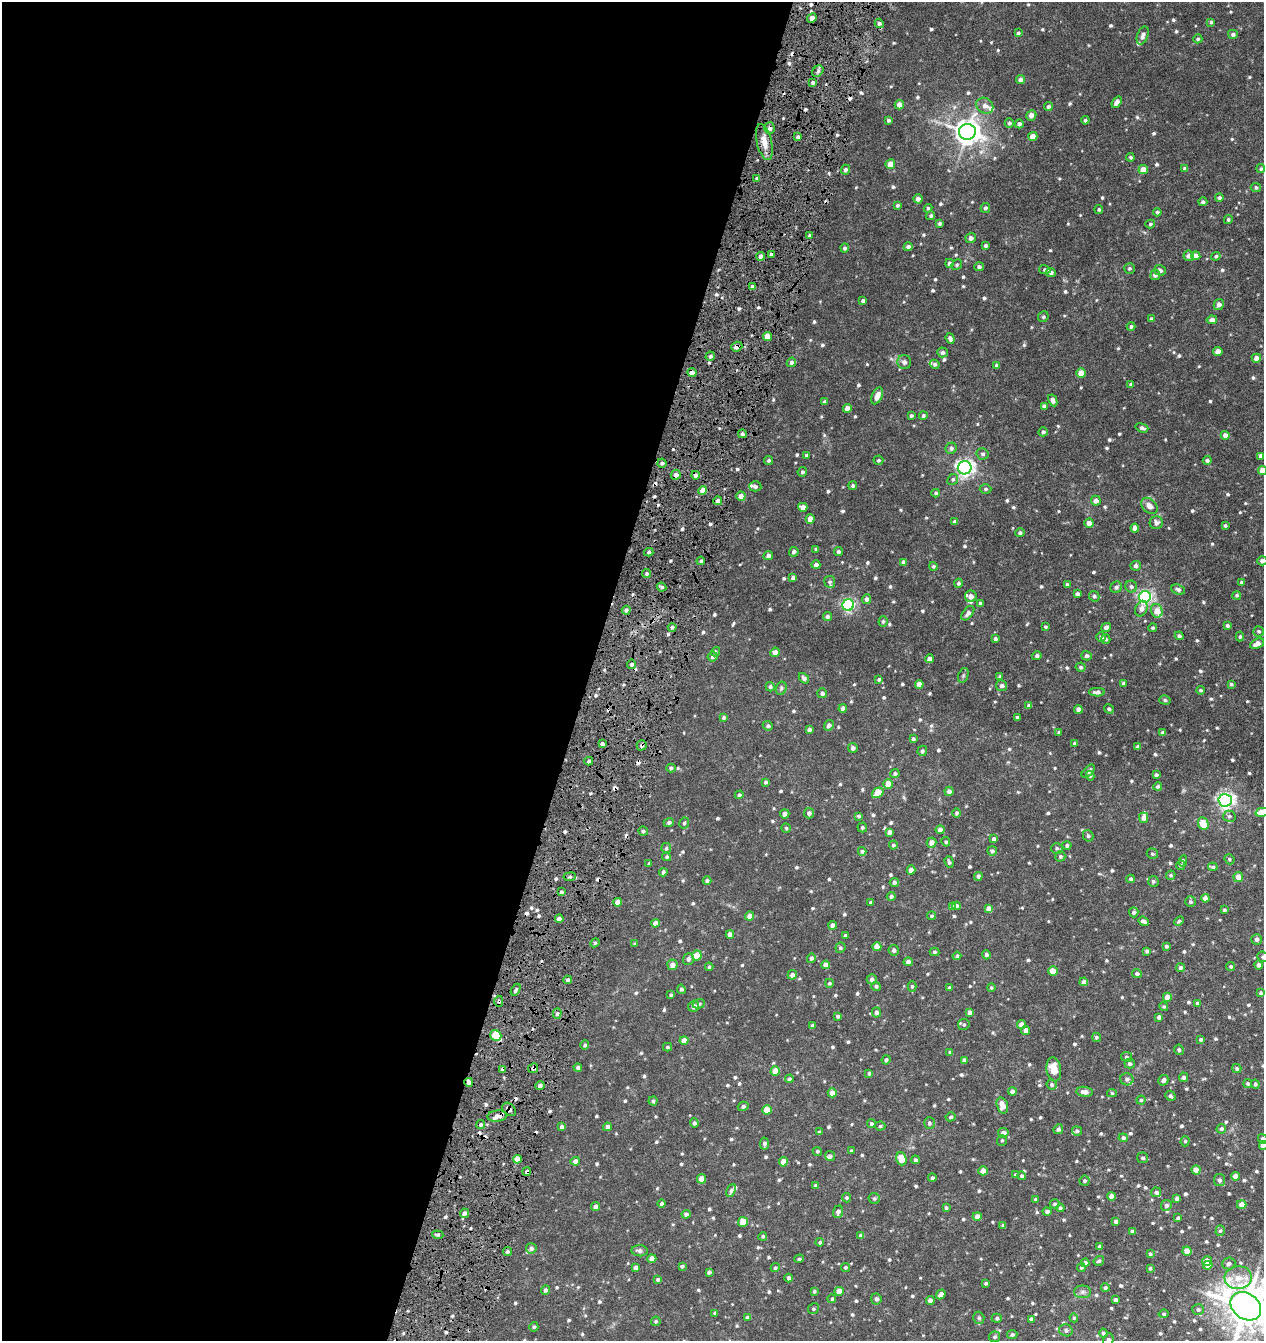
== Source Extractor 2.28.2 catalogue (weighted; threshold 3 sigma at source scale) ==
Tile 5 of 4 x 4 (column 1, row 2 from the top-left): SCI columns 136-1397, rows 2688-4026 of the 5445 x 5371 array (HDU 1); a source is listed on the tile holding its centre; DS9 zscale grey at full resolution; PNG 1266 x 1343 px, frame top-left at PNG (2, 2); each listed source drawn as its Kron ellipse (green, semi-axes under 4 px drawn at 4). Shown black and unused: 47% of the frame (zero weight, under 8 of 16 exposures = <1% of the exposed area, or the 3 px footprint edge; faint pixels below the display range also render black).
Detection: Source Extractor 2.28.2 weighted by HDU 2 'WHT'; one run over the whole footprint, this tile lists its part. Background 0.0228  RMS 0.0031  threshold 0.0128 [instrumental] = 3 sigma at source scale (4.09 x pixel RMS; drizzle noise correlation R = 1.36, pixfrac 0.8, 0.05/0.05 arcsec/px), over >= 5 px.
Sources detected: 835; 16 cosmic-ray / hot-pixel residue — neither listed nor drawn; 16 inside a brighter listed object's ellipse — not listed separately; of the other 803, all 500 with FLUX_AUTO >= 0.448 (the completeness limit of this list) listed and drawn (303 fainter detections not listed), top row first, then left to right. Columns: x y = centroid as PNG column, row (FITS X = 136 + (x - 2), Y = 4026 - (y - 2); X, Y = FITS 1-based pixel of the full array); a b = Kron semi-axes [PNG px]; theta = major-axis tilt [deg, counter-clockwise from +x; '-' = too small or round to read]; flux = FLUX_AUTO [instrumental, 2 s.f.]
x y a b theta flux
812 18 5 4 - 1.6
1211 22 4 4 - 0.45
879 23 4 4 - 0.75
1018 33 4 3 - 0.48
1233 34 5 4 - 0.7
1143 35 9 5 70 1.2
1198 39 4 4 - 0.46
818 71 6 5 - 0.65
1020 80 4 4 - 1
813 83 4 4 - 0.56
1117 102 6 4 53 1.5
899 105 4 4 - 1.9
985 106 9 7 -33 1.5
1048 107 4 4 - 0.66
1031 115 5 5 - 1.6
889 120 4 4 - 0.53
1085 120 4 4 - 0.46
1009 123 5 4 - 0.61
1019 124 4 4 - 0.79
769 128 6 5 - 0.96
967 132 8 8 - 300
1033 136 4 4 - 2.2
798 137 4 3 - 0.73
764 142 18 7 -77 3.2
1130 157 4 3 - 0.49
890 164 5 4 - 2.9
1185 168 4 4 - 1
1261 169 4 4 - 0.5
845 170 5 4 - 0.73
1143 170 4 4 - 2.7
757 179 4 3 - 0.73
1256 187 5 4 - 0.56
1219 198 4 4 - 0.56
918 199 4 4 - 1.2
1203 202 4 4 - 0.72
897 205 4 4 - 0.46
928 208 4 4 - 0.47
985 208 5 4 - 0.62
1099 209 4 4 - 0.5
1157 212 4 4 - 0.61
931 216 4 4 - 0.6
1228 219 4 4 - 0.53
940 223 4 3 - 0.5
1150 224 5 4 - 0.45
810 235 3 3 - 0.47
971 238 5 5 - 1.1
985 246 4 3 - 0.53
908 247 4 4 - 0.97
845 248 4 4 - 0.61
771 255 3 3 - 0.7
761 256 4 4 - 1
1189 256 5 5 - 1.4
1196 256 4 4 - 2.2
1216 256 4 4 - 0.5
949 263 4 4 - 0.88
957 265 6 5 - 0.45
979 267 5 4 - 0.69
1129 268 5 5 - 0.49
1045 270 6 4 -11 0.65
1160 270 6 5 - 0.82
1051 272 5 4 - 0.83
1155 275 5 5 - 1.3
752 287 3 3 - 0.7
863 300 3 3 - 0.55
1219 304 5 5 - 1.4
1043 317 5 5 - 0.49
1151 319 4 3 - 0.62
1212 320 5 4 - 1.4
1131 326 4 4 - 0.6
767 336 4 4 - 2.6
950 338 5 4 - 1
737 347 5 4 - 1.9
1218 351 4 4 - 2.2
942 352 5 5 - 0.77
710 356 5 4 - 0.56
1256 358 4 4 - 1.9
791 362 5 4 - 0.65
904 362 7 6 - 0.95
935 364 5 4 - 0.67
996 366 3 3 - 0.68
692 373 4 4 - 2.3
1081 373 5 4 - 3.6
1131 385 3 3 - 0.58
877 396 9 5 64 1.8
1053 400 6 4 -63 0.95
825 402 4 3 - 0.72
1044 406 4 4 - 0.76
847 408 4 4 - 1.4
911 416 3 3 - 0.5
923 416 4 4 - 0.49
1142 428 6 4 -18 0.76
1043 432 4 4 - 0.67
742 434 4 4 - 0.72
1225 435 4 4 - 1.5
951 448 6 5 - 0.87
983 454 6 5 - 0.69
806 455 3 3 - 0.47
1261 456 4 4 - 1.4
769 460 5 4 - 0.55
878 460 5 4 - 0.47
1207 460 4 4 - 0.75
662 463 4 4 - 0.68
965 468 7 6 - 110
1262 470 4 4 - 2.7
802 472 5 4 - 0.55
676 475 5 5 - 1.3
695 475 4 4 - 0.94
953 479 5 5 - 0.54
755 486 6 5 - 0.69
853 486 4 4 - 0.57
985 489 6 4 1 0.52
703 491 4 4 - 2.7
936 493 4 4 - 0.48
741 496 5 4 - 1.8
718 501 4 4 - 0.96
1096 501 5 4 - 1.5
1149 506 9 7 -44 1.9
803 507 4 4 - 1.5
810 519 4 4 - 2.2
955 522 4 4 - 0.97
1089 523 4 4 - 1.4
1156 523 6 6 - 1
1225 526 3 3 - 0.52
1135 528 4 4 - 1.7
1020 533 4 4 - 0.68
816 549 3 3 - 0.47
838 551 4 4 - 0.65
649 552 4 3 - 0.58
794 552 5 4 - 0.88
768 556 5 4 - 1.1
701 561 4 3 - 0.45
1262 561 5 4 - 1.2
903 562 4 4 - 1
816 565 4 4 - 1.1
933 566 4 4 - 0.48
1136 566 5 5 - 0.75
647 574 4 4 - 0.53
793 578 4 4 - 1
830 582 6 5 - 0.59
1241 582 4 4 - 0.53
958 583 4 4 - 0.6
1067 585 4 3 - 0.49
1131 586 6 5 - 0.68
662 587 5 3 - 0.56
1116 587 6 5 - 0.78
1178 589 7 5 -23 0.91
1077 594 4 3 - 0.69
1237 595 4 4 - 0.49
971 596 6 6 - 1.9
1094 596 5 5 - 0.67
1145 597 6 6 - 67
866 599 5 4 - 0.89
980 603 3 3 - 0.48
848 605 6 5 - 51
1141 609 8 5 66 1.4
626 610 4 4 - 0.66
1157 611 7 6 - 3.3
968 613 8 5 52 1
827 616 4 4 - 0.75
883 621 5 4 - 0.52
1227 625 4 4 - 0.67
672 627 4 4 - 0.66
1045 627 3 3 - 0.45
1106 627 5 4 - 1.2
1153 628 4 4 - 0.57
1259 631 5 5 - 0.52
1179 636 4 4 - 0.73
1101 637 5 4 - 0.69
1240 637 5 4 - 0.45
995 639 4 4 - 0.69
1106 639 5 4 - 0.62
1257 644 7 4 25 2.1
715 652 5 4 - 0.45
775 652 5 4 - 1.8
1037 656 5 4 - 0.72
1087 656 5 4 - 0.61
713 657 5 4 - 0.71
929 659 4 4 - 1.6
631 664 4 4 - 0.82
1081 667 5 4 - 0.52
963 675 8 5 71 0.5
1000 676 4 3 - 0.46
804 678 6 4 -48 0.73
879 679 4 4 - 0.55
1124 683 4 3 - 0.61
919 684 4 4 - 2.1
1231 684 4 3 - 0.54
1002 686 5 5 - 1
770 687 5 4 - 0.61
781 688 7 5 74 0.51
1201 690 4 4 - 0.52
1097 692 8 4 -1 0.99
822 693 5 5 - 0.9
1165 700 6 4 -17 0.56
1029 705 4 3 - 0.93
843 708 4 4 - 1.1
1078 709 4 4 - 1.5
1109 709 5 4 - 0.61
724 717 4 3 - 0.5
1017 717 3 3 - 0.66
829 725 5 4 - 0.96
768 726 5 4 - 0.56
809 729 4 4 - 0.86
1059 732 4 3 - 0.47
1163 733 4 4 - 1.1
913 739 4 4 - 0.61
1075 743 4 4 - 0.53
602 744 4 3 - 0.63
642 745 5 5 - 0.79
1138 747 4 4 - 0.69
853 748 5 4 - 0.96
922 751 5 5 - 0.61
589 761 4 3 - 0.58
671 768 4 4 - 0.58
1088 771 8 4 45 0.86
895 773 4 4 - 0.56
1156 775 3 3 - 0.65
1090 776 5 4 - 0.53
766 782 4 4 - 0.6
888 784 5 4 - 3.6
1158 786 4 4 - 0.5
949 791 5 4 - 1.1
878 793 6 5 - 6.1
739 795 4 4 - 0.65
1225 800 6 6 - 100
1262 812 6 4 13 4.3
809 813 5 5 - 0.93
956 813 4 4 - 0.56
785 814 5 4 - 1.5
859 816 4 4 - 0.54
1229 816 6 5 - 0.69
1144 818 5 4 - 1.9
669 822 5 4 - 0.68
684 823 5 4 - 0.54
1203 824 6 5 - 6.2
862 827 5 5 - 0.5
786 828 4 4 - 0.45
940 830 4 4 - 1.4
643 831 5 4 - 0.61
890 832 4 4 - 1.2
1088 836 6 5 - 0.55
994 839 4 4 - 0.97
946 842 4 4 - 0.52
931 843 5 5 - 1.8
893 845 4 4 - 0.54
1067 845 4 4 - 0.68
666 848 5 4 - 0.54
1057 848 6 5 - 0.57
862 851 4 4 - 0.63
992 851 5 5 - 0.7
1152 854 6 5 - 0.54
1060 856 5 5 - 0.52
667 857 4 4 - 0.45
1229 859 5 4 - 0.51
1183 861 5 4 - 0.52
949 862 6 4 -72 0.56
649 864 4 3 - 0.46
1180 865 5 4 - 0.65
1213 867 5 4 - 0.47
911 870 4 4 - 2
663 872 4 4 - 0.71
1171 875 5 4 - 0.47
978 876 4 4 - 0.84
570 877 6 3 8 0.48
1238 877 5 5 - 2.1
1131 879 4 4 - 0.64
707 881 4 4 - 0.68
1153 881 5 5 - 0.59
894 882 4 4 - 0.83
561 892 4 3 - 0.47
891 896 4 4 - 0.71
1205 898 4 4 - 1.5
618 902 4 4 - 2.3
1190 902 5 5 - 0.58
871 903 4 3 - 0.57
956 906 4 4 - 0.78
952 907 4 4 - 0.9
989 909 4 4 - 2.1
1224 910 4 3 - 0.53
1134 912 5 4 - 0.78
750 916 4 4 - 2.1
932 916 4 4 - 0.51
559 919 4 4 - 1.6
1143 921 5 3 - 0.96
1179 921 5 4 - 0.48
655 923 4 4 - 1.8
833 925 4 4 - 1.5
730 934 4 4 - 1.4
845 935 3 3 - 0.54
1256 939 5 5 - 1
595 943 5 4 - 0.51
635 944 4 3 - 0.53
1166 946 3 3 - 0.57
877 947 4 4 - 2.6
840 948 5 5 - 0.51
894 950 5 5 - 0.91
1147 951 4 4 - 0.75
934 952 5 4 - 0.51
986 955 4 4 - 0.78
697 956 5 5 - 4.3
957 956 4 4 - 0.55
1263 957 6 5 - 0.64
811 958 5 4 - 0.58
688 959 6 5 - 0.92
908 962 4 4 - 1.1
672 965 5 5 - 1.5
826 965 4 4 - 2.1
1259 965 4 4 - 0.99
1231 966 4 4 - 0.55
709 967 4 4 - 0.52
1180 968 4 4 - 0.72
1053 971 5 4 - 3.8
1137 973 5 4 - 0.79
792 975 5 4 - 1.1
872 979 5 5 - 1
568 980 4 4 - 0.68
1084 982 4 4 - 1.2
829 983 4 4 - 0.5
876 986 5 4 - 0.62
912 986 5 4 - 0.47
949 988 4 3 - 0.5
991 988 4 4 - 0.45
681 989 5 4 - 0.51
516 990 6 3 61 0.59
1261 993 4 4 - 0.46
671 995 4 3 - 0.46
1167 997 4 4 - 2.7
499 1001 6 4 -87 0.58
1197 1003 4 4 - 0.83
699 1004 6 4 19 0.59
693 1006 6 5 - 1.4
1164 1007 4 4 - 0.49
877 1012 5 4 - 0.96
969 1012 4 4 - 1.1
557 1014 5 4 - 0.65
838 1016 4 4 - 0.56
1159 1017 4 4 - 1
964 1024 6 5 - 0.54
1021 1024 5 4 - 1.4
812 1026 4 3 - 0.62
1026 1030 4 4 - 1.6
496 1035 6 5 - 10
1096 1037 5 4 - 0.49
1201 1039 3 3 - 0.55
684 1040 5 4 - 2.6
585 1045 5 4 - 0.56
667 1047 4 4 - 0.49
1179 1050 5 4 - 0.7
950 1052 4 4 - 0.46
1126 1057 5 5 - 0.54
886 1060 5 4 - 0.53
964 1060 4 4 - 0.94
1130 1064 5 5 - 0.62
578 1067 4 4 - 0.77
533 1068 5 4 - 0.82
1237 1068 5 4 - 0.64
1054 1069 12 7 -80 3.8
502 1070 4 3 - 1
775 1071 5 4 - 3.1
869 1073 4 3 - 0.46
1183 1077 5 4 - 0.83
789 1079 4 4 - 0.65
1127 1079 6 6 - 0.77
1163 1080 5 5 - 0.98
469 1082 4 4 - 1
1248 1083 4 4 - 0.53
1255 1084 5 4 - 0.58
1051 1085 5 5 - 0.72
540 1086 4 4 - 1
1012 1091 4 4 - 1.5
1084 1092 8 5 -7 1.7
832 1093 4 4 - 2.2
1112 1093 5 4 - 0.45
1170 1096 5 4 - 0.68
1141 1100 4 4 - 0.46
653 1101 4 4 - 0.57
743 1106 5 4 - 0.67
1002 1106 8 5 -74 2.8
509 1109 8 5 -44 0.95
767 1110 5 4 - 4.1
497 1116 10 5 6 1.5
951 1117 5 4 - 0.56
694 1123 4 4 - 0.75
929 1123 6 5 - 0.66
481 1124 4 4 - 0.63
871 1124 4 4 - 0.51
880 1126 5 4 - 0.45
562 1127 4 4 - 0.83
607 1127 4 4 - 1.3
1058 1129 5 4 - 0.8
1221 1129 5 4 - 0.56
1077 1131 5 4 - 0.59
819 1132 4 3 - 0.48
1003 1133 5 4 - 1.5
1123 1138 4 4 - 0.82
1263 1139 5 4 - 0.99
1002 1140 5 5 - 0.5
1185 1141 5 4 - 0.48
764 1144 6 4 86 0.88
1263 1145 4 4 - 1.9
817 1151 5 4 - 0.49
851 1151 4 4 - 0.52
830 1156 5 4 - 0.8
1143 1158 5 5 - 0.6
517 1159 4 4 - 2.7
901 1159 7 5 -74 4.3
915 1160 4 4 - 0.6
575 1161 4 4 - 1.3
783 1162 4 4 - 2.4
1196 1170 4 4 - 3.2
983 1171 4 4 - 2.3
527 1172 4 4 - 0.84
1016 1175 3 3 - 0.79
1022 1176 4 4 - 0.58
1235 1176 4 4 - 2.1
932 1178 4 4 - 0.6
701 1179 5 4 - 3.2
1219 1180 6 5 - 0.86
1085 1181 5 5 - 0.62
816 1186 4 4 - 0.91
731 1190 7 4 67 0.93
1156 1192 5 4 - 0.67
1112 1196 4 4 - 2.3
846 1198 4 4 - 0.47
874 1198 6 5 - 0.58
1177 1198 4 4 - 0.8
1036 1199 4 4 - 0.62
661 1204 4 4 - 0.69
1055 1204 5 4 - 0.57
1166 1205 6 5 - 0.78
1242 1205 5 4 - 2.5
596 1207 4 4 - 1.4
946 1208 3 3 - 0.49
1060 1208 4 4 - 0.52
1047 1211 4 4 - 0.75
838 1212 6 5 - 0.93
464 1213 5 4 - 0.86
686 1214 4 4 - 0.75
977 1216 4 4 - 1.8
1178 1218 4 3 - 0.67
1116 1221 4 4 - 1.2
743 1222 5 5 - 5
1003 1225 3 3 - 0.48
1132 1231 4 3 - 0.69
1220 1231 5 4 - 0.53
438 1235 5 3 - 0.49
763 1236 4 4 - 0.52
861 1236 4 4 - 0.87
820 1242 4 3 - 0.53
1100 1246 4 4 - 0.49
531 1248 5 5 - 0.84
640 1251 8 5 -5 1.1
1187 1251 4 4 - 3.3
507 1252 4 4 - 0.63
1150 1254 4 4 - 0.49
652 1259 4 4 - 2.2
799 1259 5 4 - 0.52
1099 1261 6 4 32 0.49
1207 1261 5 4 - 2.3
1085 1263 4 4 - 1.2
1229 1263 6 6 - 0.99
1208 1265 5 4 - 2.7
682 1266 4 3 - 0.62
845 1267 4 4 - 0.46
635 1268 4 4 - 1.1
775 1268 5 4 - 0.5
1081 1268 4 4 - 0.47
1150 1268 3 3 - 0.48
709 1272 4 3 - 0.74
788 1278 4 4 - 0.72
1238 1278 14 11 5 3.8
658 1279 4 4 - 0.64
986 1283 3 3 - 0.48
1105 1288 4 4 - 0.7
545 1290 5 4 - 0.73
814 1291 4 4 - 0.52
839 1291 4 4 - 2.2
1082 1292 8 6 -1 0.92
941 1294 5 4 - 1.3
832 1299 4 4 - 0.5
876 1299 5 5 - 0.85
930 1300 4 4 - 1.4
1115 1300 4 4 - 0.88
1246 1306 16 12 -36 780
813 1309 6 5 - 0.5
1198 1309 6 5 - 0.65
715 1313 3 3 - 0.65
1164 1314 5 4 - 0.49
747 1318 4 4 - 0.77
979 1318 6 5 - 0.6
997 1318 5 4 - 0.65
1074 1318 5 4 - 0.45
1031 1319 4 4 - 1
656 1321 5 4 - 0.47
534 1327 5 4 - 0.5
1066 1330 7 6 - 0.75
1103 1333 4 4 - 0.64
1012 1334 5 4 - 0.64
994 1337 5 5 - 0.56
1108 1340 7 5 75 0.98
Overlapping masked pixels (flux is a lower limit): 14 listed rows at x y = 812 18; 769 128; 737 347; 692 373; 676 475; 695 475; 642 745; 499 1001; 533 1068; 502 1070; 469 1082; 509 1109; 497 1116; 527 1172
Isophote crosses this tile's border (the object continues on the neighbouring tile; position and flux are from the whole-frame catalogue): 8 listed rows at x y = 1262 470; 1262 561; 1262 812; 1263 957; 1263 1139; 1263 1145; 1246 1306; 1108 1340